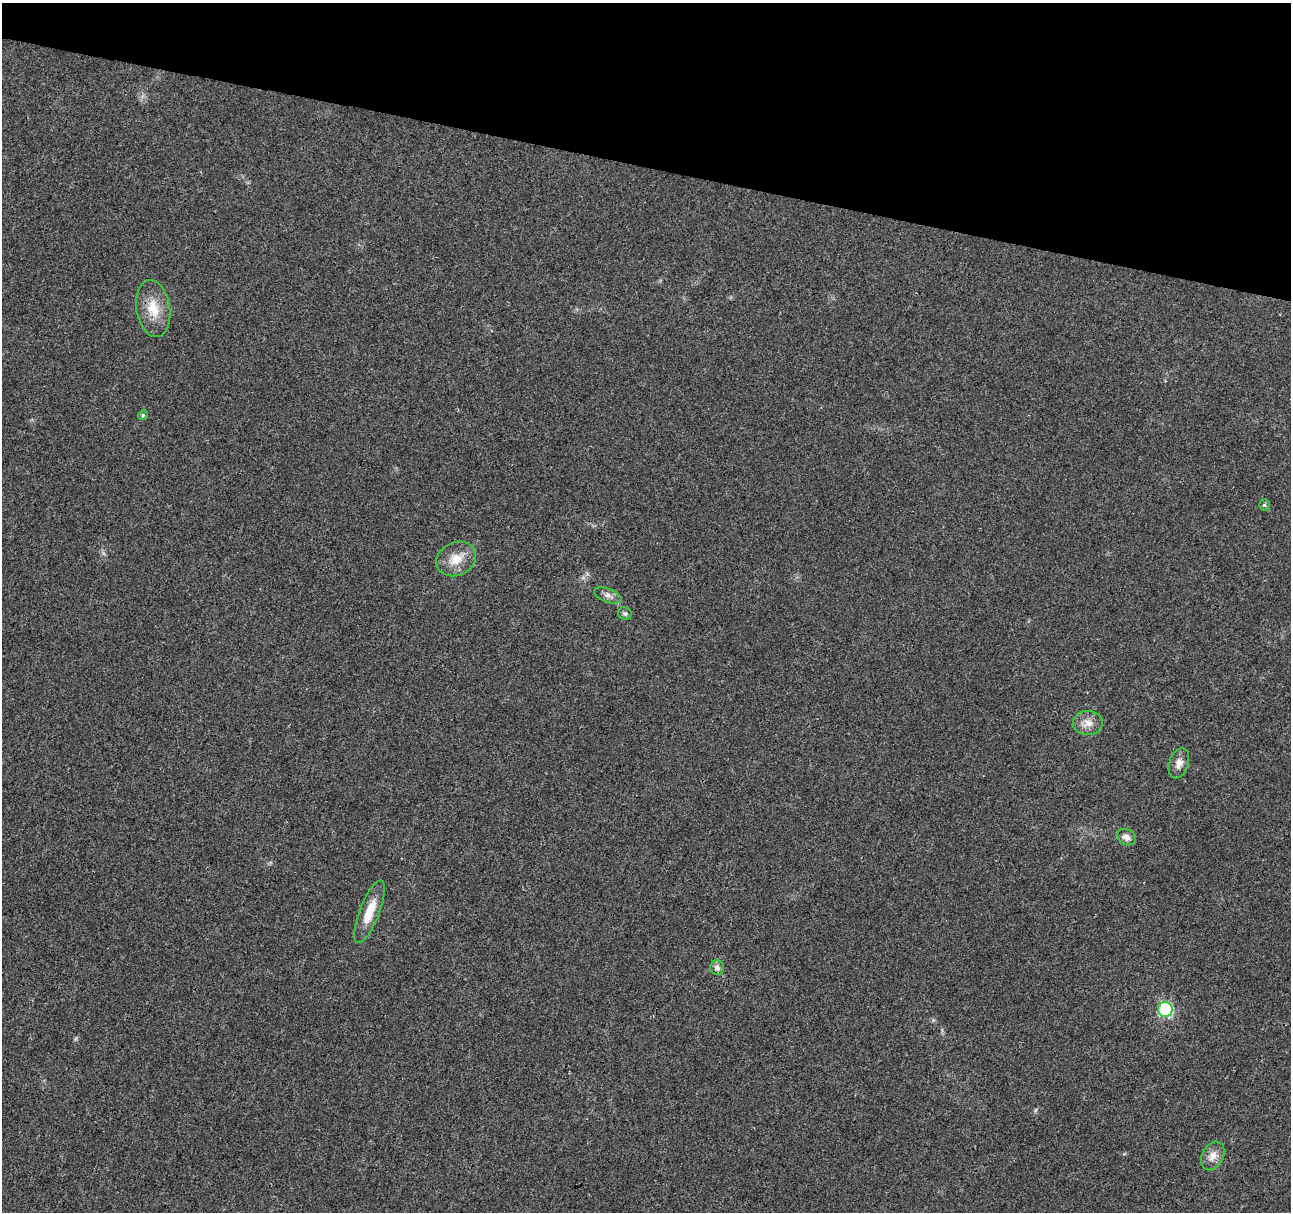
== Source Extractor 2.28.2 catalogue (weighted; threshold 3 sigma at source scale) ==
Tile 2 of 4 x 4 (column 2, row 1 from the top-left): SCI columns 1306-2594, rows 3863-5072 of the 5178 x 5357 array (HDU 1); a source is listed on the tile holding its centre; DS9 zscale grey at full resolution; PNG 1293 x 1214 px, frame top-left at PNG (2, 3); each listed source drawn as its Kron ellipse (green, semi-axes under 4 px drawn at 4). Shown black and unused: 14% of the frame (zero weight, under 3 of 4 exposures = <1% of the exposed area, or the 3 px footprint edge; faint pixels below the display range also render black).
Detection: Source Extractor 2.28.2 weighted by HDU 2 'WHT'; one run over the whole footprint, this tile lists its part. Background 0.0265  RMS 0.0036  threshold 0.0164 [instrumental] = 3 sigma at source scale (4.5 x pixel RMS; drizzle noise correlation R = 1.50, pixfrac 1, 0.0396/0.0396 arcsec/px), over >= 5 px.
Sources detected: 13; all 13 listed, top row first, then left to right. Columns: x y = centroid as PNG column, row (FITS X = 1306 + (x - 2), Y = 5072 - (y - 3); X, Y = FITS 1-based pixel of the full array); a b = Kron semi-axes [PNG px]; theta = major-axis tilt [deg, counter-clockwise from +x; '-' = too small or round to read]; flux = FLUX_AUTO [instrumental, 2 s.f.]
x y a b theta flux
153 308 29 17 -81 8.8
143 415 5 4 - 0.49
1264 505 6 5 - 0.56
456 559 20 16 25 6.5
608 595 14 7 -20 1.9
625 613 7 6 - 0.72
1088 723 15 12 2 3.5
1179 763 15 9 71 2.8
1126 837 10 7 -31 2
369 912 33 10 69 7.8
717 968 7 7 - 1.3
1165 1009 7 7 - 40
1213 1156 15 10 62 3.5